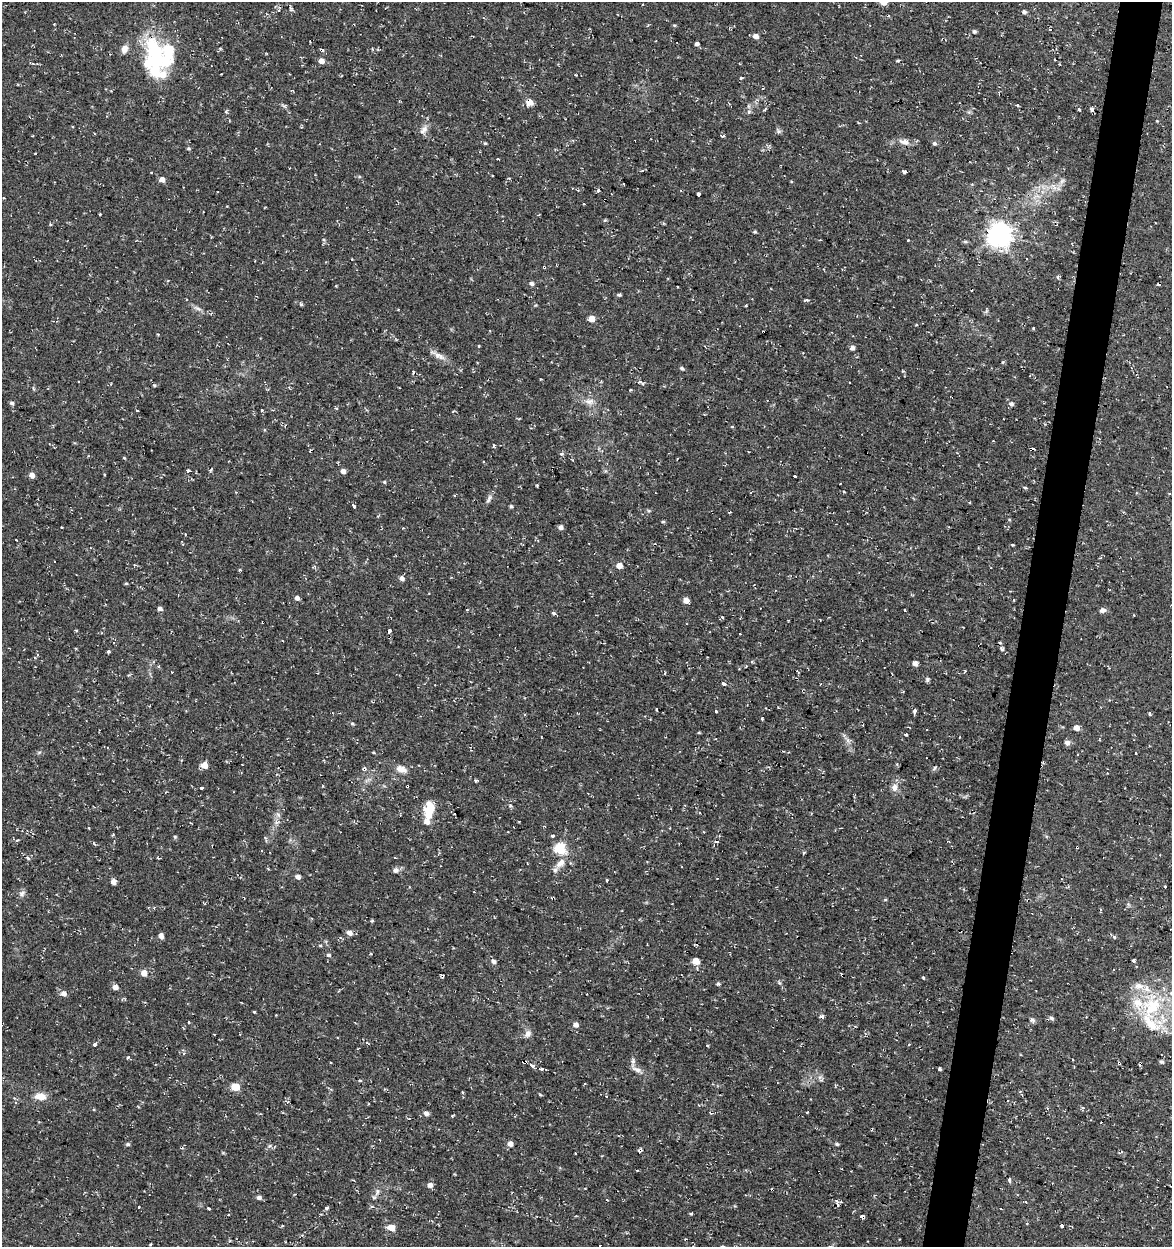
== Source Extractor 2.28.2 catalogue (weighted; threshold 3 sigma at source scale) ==
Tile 10 of 4 x 4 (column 2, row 3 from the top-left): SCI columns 1453-2622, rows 1246-2490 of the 5185 x 4991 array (HDU 1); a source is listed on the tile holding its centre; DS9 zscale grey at full resolution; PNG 1174 x 1249 px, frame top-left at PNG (2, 2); no overlay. Shown black and unused: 4% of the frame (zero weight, under 2 of 3 exposures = <1% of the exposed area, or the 3 px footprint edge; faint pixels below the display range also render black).
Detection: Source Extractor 2.28.2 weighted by HDU 2 'WHT'; one run over the whole footprint, this tile lists its part. Background 0.0282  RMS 0.0038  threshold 0.0172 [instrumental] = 3 sigma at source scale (4.5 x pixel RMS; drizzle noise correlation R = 1.50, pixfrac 1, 0.0396/0.0396 arcsec/px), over >= 5 px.
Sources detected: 252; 4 inside a brighter object's white glare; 37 cosmic-ray / hot-pixel residue — not listed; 5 inside a brighter listed object's ellipse — not listed separately; the other 206 listed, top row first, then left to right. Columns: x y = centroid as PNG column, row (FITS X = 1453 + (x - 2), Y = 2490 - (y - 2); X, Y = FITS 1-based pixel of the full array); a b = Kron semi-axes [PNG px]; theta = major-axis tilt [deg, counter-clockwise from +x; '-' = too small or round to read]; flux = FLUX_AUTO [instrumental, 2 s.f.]
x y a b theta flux
883 2 6 5 - 3.8
291 9 8 4 -45 0.75
1024 12 6 5 - 0.77
674 25 5 3 - 0.37
1050 30 3 3 - 1.5
974 32 5 5 - 0.68
755 36 5 4 - 2.3
943 39 6 2 -13 0.54
697 44 5 4 - 0.94
220 48 5 3 - 0.37
124 49 10 8 65 2.2
155 52 44 20 -74 29
440 55 4 2 - 0.3
898 60 5 3 - 0.42
321 61 5 5 - 2.6
575 75 3 2 - 0.33
741 78 4 3 - 0.55
529 102 7 7 - 2.9
1017 105 4 3 - 0.39
284 106 9 3 -33 0.72
765 109 3 3 - 1.2
1079 109 3 3 - 1.4
1092 110 4 3 - 6
749 112 6 5 - 0.75
1157 121 3 3 - 0.31
424 130 14 7 47 2
723 136 4 2 - 0.93
904 142 15 7 -14 2.4
485 143 5 4 - 0.42
934 143 5 5 - 0.77
188 149 5 5 - 0.55
877 159 2 2 - 0.3
905 172 3 3 - 7.2
359 176 5 3 - 0.43
509 178 3 3 - 0.51
162 179 6 5 - 2.1
598 190 3 3 - 1.5
698 194 3 3 - 6.4
605 201 3 3 - 0.76
584 204 2 2 - 0.36
755 232 4 3 - 0.44
999 235 8 8 - 340
908 240 3 3 - 0.84
965 242 6 4 0 0.53
544 267 3 3 - 0.86
1058 277 4 3 - 0.77
531 283 5 5 - 1.1
619 295 5 4 - 0.58
301 304 5 4 - 0.51
986 311 6 4 72 0.56
591 319 6 5 - 3.6
916 325 4 2 - 0.33
1033 328 3 2 - 0.36
479 346 4 3 - 0.27
852 348 6 5 - 1.2
438 355 24 7 -28 2.7
682 368 5 4 - 0.67
413 372 4 4 - 0.49
642 383 8 5 -31 0.97
154 385 4 4 - 0.45
590 402 14 8 7 2.4
12 403 5 4 - 0.84
1011 404 6 6 - 1
262 410 3 3 - 0.58
138 411 3 3 - 1.2
993 441 3 2 - 0.29
494 445 7 3 -67 0.44
561 454 6 5 - 0.63
124 458 4 3 - 0.33
188 470 4 3 - 1.4
343 471 5 4 - 1.6
32 475 6 5 - 1.9
795 476 4 3 - 2.5
384 482 5 4 - 0.41
1025 488 5 3 - 0.44
489 499 13 5 63 1.2
354 506 4 3 - 2.2
511 506 4 4 - 0.67
663 522 5 4 - 0.46
61 527 3 3 - 0.71
561 527 4 4 - 1.5
1012 544 3 3 - 1.4
54 561 2 2 - 0.25
619 565 5 5 - 3.1
239 570 3 3 - 0.59
402 578 5 5 - 1.6
126 583 4 4 - 0.43
1110 589 4 2 - 0.41
297 598 5 5 - 1.3
686 600 5 5 - 3.2
160 609 5 4 - 1.3
904 610 3 3 - 1
1103 610 7 6 - 1.3
554 613 5 3 - 1.1
76 631 3 3 - 0.43
389 631 4 3 - 7.2
740 634 2 2 - 0.36
1003 649 5 3 - 0.55
108 652 3 3 - 0.61
915 663 5 5 - 1.7
159 666 5 3 - 0.36
746 666 3 2 - 0.32
665 673 3 2 - 0.55
927 679 6 5 - 0.67
723 683 4 3 - 5.4
657 709 3 3 - 1.8
716 711 3 3 - 1.4
915 711 5 3 - 1.8
1150 714 3 3 - 2
762 719 3 3 - 0.67
352 723 6 3 -19 0.43
1076 728 5 5 - 2.7
906 735 4 3 - 0.82
1067 743 5 5 - 1.8
204 765 5 5 - 3.9
934 768 6 4 62 0.6
364 769 4 3 - 2.1
401 769 16 9 -21 2.9
476 780 3 3 - 0.83
407 786 3 2 - 0.53
894 787 11 8 83 2.2
201 788 3 3 - 1.2
430 808 13 12 - 7.1
427 822 15 9 82 2.7
553 836 3 3 - 1.6
175 837 5 4 - 0.48
17 840 5 3 - 0.41
716 842 4 3 - 0.87
560 849 6 6 - 30
804 852 5 3 - 0.45
395 858 3 2 - 0.22
561 863 14 8 45 3.2
396 870 8 7 - 1.2
298 877 6 5 - 1.3
607 881 3 3 - 1.2
113 882 5 5 - 2.1
1165 887 3 2 - 0.56
22 894 9 7 40 1.3
885 900 5 3 - 0.33
372 921 4 3 - 0.54
349 932 6 5 - 2.2
161 936 6 5 - 1.4
1114 937 5 4 - 0.6
320 945 5 3 - 0.4
328 955 5 4 - 0.76
493 961 7 5 -55 0.98
696 961 5 5 - 5.5
1133 961 4 3 - 3.5
1114 970 3 2 - 0.66
144 973 6 5 - 3.1
923 978 3 3 - 0.75
718 984 5 3 - 0.68
115 987 5 5 - 2.2
64 993 7 6 - 1.6
1152 1007 38 27 71 28
254 1011 3 3 - 13
822 1016 5 4 - 0.96
1051 1018 8 5 -27 0.76
1032 1020 6 5 - 1.2
188 1022 3 3 - 1.2
575 1025 5 5 - 2.1
690 1029 2 2 - 0.24
528 1033 9 8 - 1.7
95 1045 3 3 - 2.3
707 1045 3 3 - 0.79
183 1053 5 4 - 0.5
128 1057 3 3 - 1.7
633 1061 8 5 -84 1.1
524 1062 5 3 - 6.1
1161 1062 5 4 - 0.78
1119 1063 5 3 - 0.42
532 1065 5 3 - 3.3
541 1069 4 3 - 1.5
939 1069 3 3 - 0.56
637 1070 15 6 -25 2
360 1080 5 3 - 0.37
235 1087 5 5 - 11
462 1092 3 3 - 0.66
540 1095 4 3 - 0.36
41 1096 14 8 -3 3.7
16 1103 4 4 - 0.81
1047 1108 4 3 - 0.52
426 1113 5 5 - 1.4
128 1144 5 4 - 0.66
510 1144 6 6 - 1.7
837 1144 5 4 - 0.65
640 1150 7 3 44 0.73
575 1153 3 3 - 1.1
637 1170 4 3 - 0.3
1010 1180 4 3 - 2.2
430 1185 5 4 - 1.9
377 1192 8 4 89 0.91
259 1197 5 4 - 1.2
374 1197 7 4 -18 0.58
837 1202 6 3 -72 0.56
1025 1202 5 3 - 0.38
371 1206 6 4 -17 0.75
139 1207 3 3 - 1.2
208 1208 3 3 - 1.7
326 1208 5 3 - 0.73
691 1214 3 3 - 0.51
862 1217 4 3 - 7.6
1062 1225 4 3 - 1.8
391 1227 5 5 - 5.6
302 1235 4 4 - 0.4
600 1246 3 2 - 0.65
Overlapping masked pixels (flux is a lower limit): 10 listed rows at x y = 943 39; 529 102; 605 201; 544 267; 364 769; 407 786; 524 1062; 1119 1063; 640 1150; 862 1217
Isophote crosses this tile's border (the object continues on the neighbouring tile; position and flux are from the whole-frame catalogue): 3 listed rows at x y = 883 2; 1152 1007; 600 1246